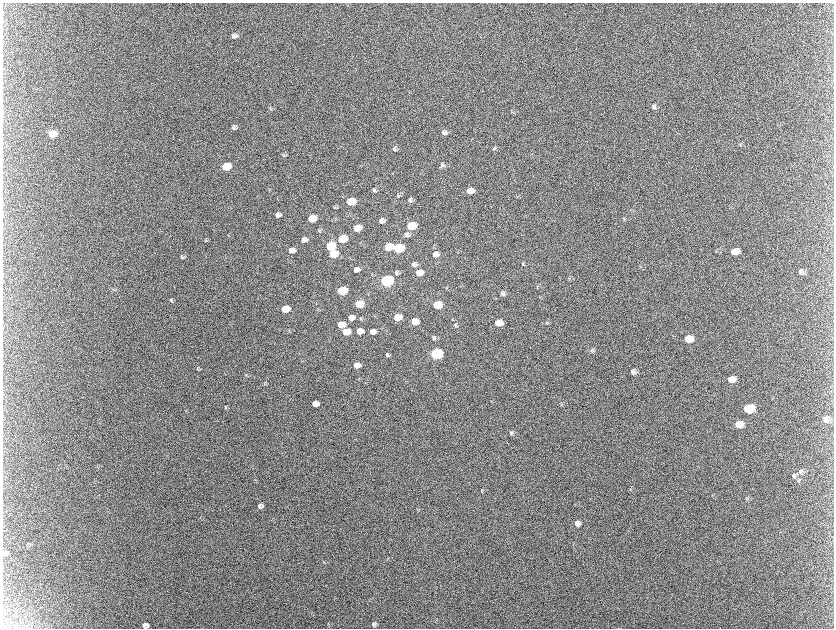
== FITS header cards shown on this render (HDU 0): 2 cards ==
NAXIS1  =                 1663 / length of data axis 1
NAXIS2  =                 1252 / length of data axis 2

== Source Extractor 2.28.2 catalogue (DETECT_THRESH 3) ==
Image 1663 x 1252 px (HDU 0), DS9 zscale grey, zoomed out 1/2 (1 PNG px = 2 x 2 image px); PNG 836 x 630 px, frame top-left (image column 2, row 1251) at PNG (3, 3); no overlay
Background 2130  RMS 31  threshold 93.8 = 3 sigma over >= 5 px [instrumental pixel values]
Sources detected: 106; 11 cannot appear on this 1/2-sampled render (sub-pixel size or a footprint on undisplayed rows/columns) and are not listed; the other 95 listed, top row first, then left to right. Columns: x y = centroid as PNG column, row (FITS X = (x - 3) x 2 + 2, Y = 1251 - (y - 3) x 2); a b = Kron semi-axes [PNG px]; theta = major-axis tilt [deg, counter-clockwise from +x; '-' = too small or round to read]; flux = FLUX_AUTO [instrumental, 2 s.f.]
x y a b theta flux
234 36 7 5 -29 2.0e+04
654 107 7 5 -24 1.4e+04
270 110 3 2 - 3.7e+03
513 112 5 2 - 5.4e+03
234 128 7 5 -67 1.4e+04
444 133 6 5 - 2.2e+04
53 134 7 6 - 1.9e+05
739 144 5 2 - 3.8e+03
494 148 5 5 - 9.5e+03
394 149 6 4 -54 1.2e+04
283 155 7 3 -41 6.9e+03
442 165 6 5 - 1.7e+04
226 166 6 5 - 2.7e+05
374 190 6 4 -62 1.3e+04
470 191 6 5 - 5.9e+04
398 195 6 4 -49 8.2e+03
517 196 3 2 - 3.9e+03
410 200 6 5 - 1.5e+04
351 202 6 5 - 2.2e+05
334 207 4 4 - 6.7e+03
278 215 5 4 - 2.4e+04
312 218 6 5 - 1.6e+05
381 221 5 4 - 2.7e+04
411 226 6 5 - 1.9e+05
357 228 6 5 - 1.2e+05
319 231 6 3 -49 6.8e+03
407 235 7 6 - 2.2e+04
342 239 6 5 - 3.2e+05
205 240 6 2 85 4.9e+03
304 240 5 4 - 3.2e+04
330 246 6 5 - 3.0e+05
389 246 6 5 - 1.3e+05
398 248 7 5 7 5.2e+05
292 250 6 6 - 4.7e+04
734 252 7 6 - 8.1e+04
333 254 6 5 - 2.0e+05
435 254 8 7 - 4.9e+04
182 257 7 3 -68 8.5e+03
523 264 5 3 - 5.2e+03
414 265 6 6 - 2.0e+04
356 270 5 4 - 3.1e+04
801 272 7 5 -68 2.4e+04
397 273 7 4 85 1.3e+04
419 273 6 5 - 6.9e+04
569 278 4 3 - 5.2e+03
387 281 7 5 8 1.5e+06
537 286 5 3 - 5.6e+03
446 288 5 3 - 5.9e+03
342 291 6 5 - 3.6e+05
503 293 7 5 -45 1.8e+04
171 301 5 3 - 7.9e+03
359 304 6 5 - 1.5e+05
437 305 6 5 - 2.0e+05
285 309 6 5 - 1.5e+05
351 317 6 5 - 4.8e+04
397 317 6 5 - 1.3e+05
361 318 5 4 - 7.3e+03
415 322 6 5 - 6.0e+04
547 322 4 4 - 7.6e+03
498 323 6 5 - 9.1e+04
341 325 6 5 - 1.2e+05
455 325 5 4 - 9.7e+03
359 331 6 5 - 6.3e+04
346 332 7 5 6 1.3e+05
372 332 5 5 - 3.6e+04
433 338 6 4 -86 1.1e+04
688 339 7 6 - 1.2e+05
592 350 6 5 - 1.2e+04
436 354 7 5 7 1.2e+06
387 355 6 4 -79 9.2e+03
357 365 6 5 - 5.3e+04
198 368 7 3 -86 6.6e+03
633 372 6 6 - 2.4e+04
246 375 5 2 - 4.9e+03
731 379 7 6 - 5.9e+04
264 383 4 2 - 4.3e+03
315 404 6 5 - 6.1e+04
561 404 5 3 - 5.2e+03
225 407 5 3 - 6.6e+03
748 408 7 6 - 3.4e+05
826 419 8 8 - 3.9e+04
739 424 7 6 - 7.5e+04
511 433 6 4 -7 1.1e+04
801 471 6 5 - 1.5e+04
794 476 7 6 - 1.6e+04
799 480 6 5 - 1.3e+04
630 489 3 2 - 3.9e+03
482 491 6 3 90 6.0e+03
747 499 6 4 -4 9.1e+03
260 506 6 5 - 2.2e+04
577 523 6 6 - 3.3e+04
5 551 7 5 -33 1.4e+04
4 555 6 3 -31 7.3e+03
374 624 7 5 48 1.6e+04
145 625 6 5 - 2.3e+04
At the frame edge (FLAGS 8, measured only in part): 1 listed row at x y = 145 625
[11 sub-pixel or undisplayed-footprint detections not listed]